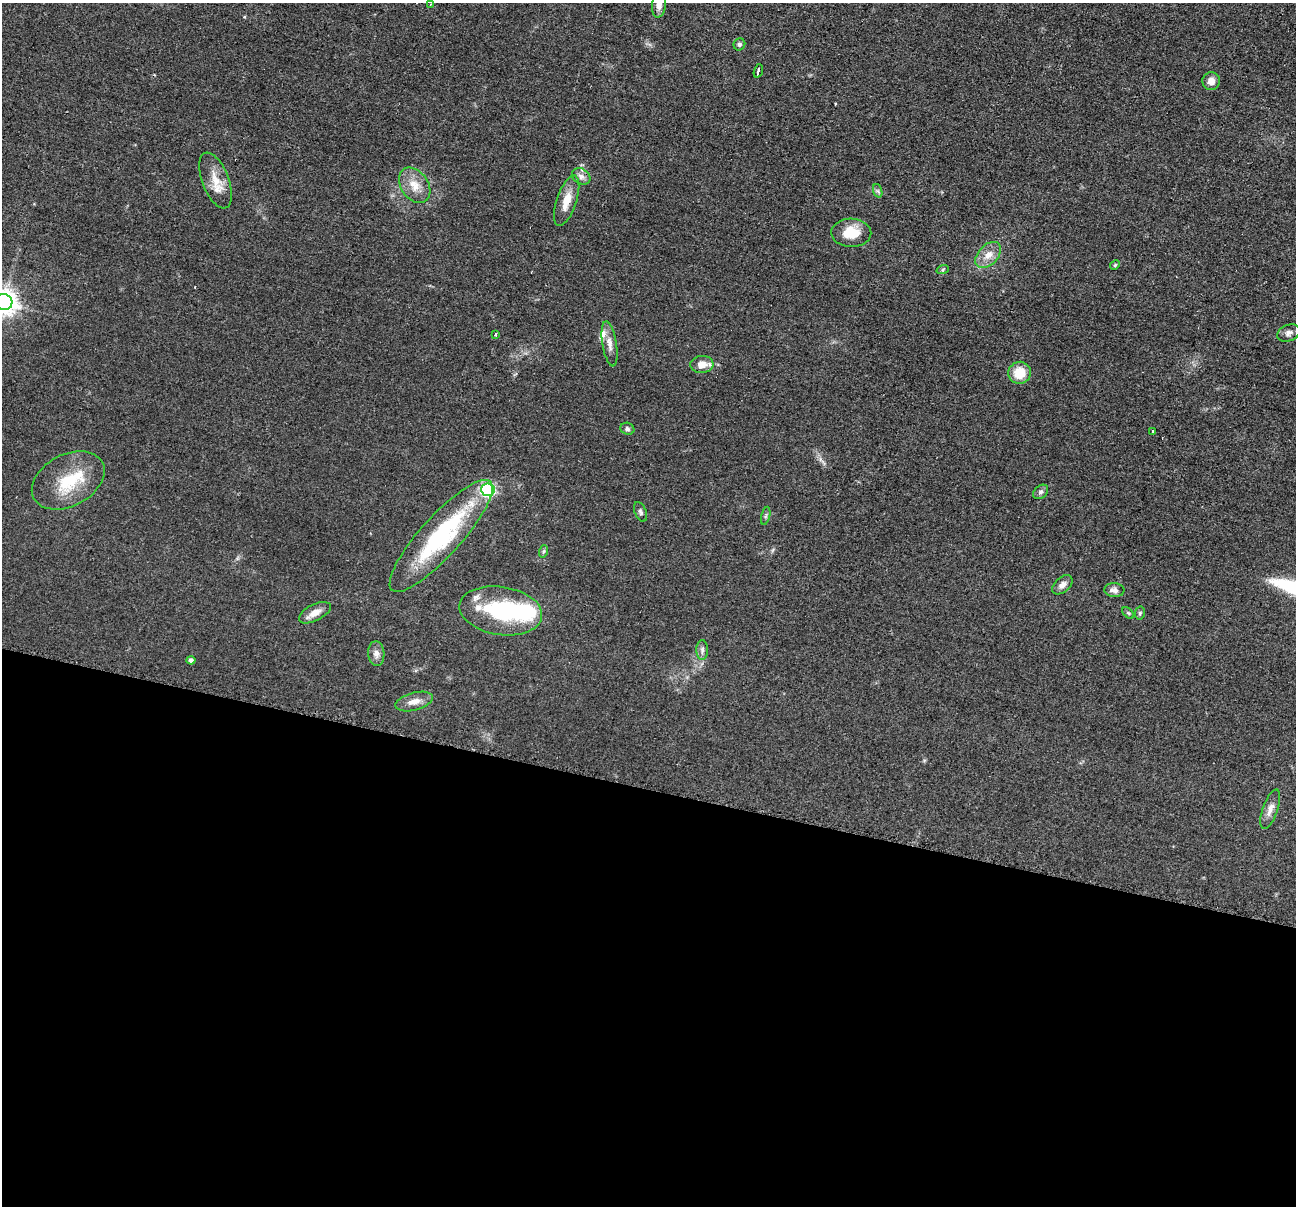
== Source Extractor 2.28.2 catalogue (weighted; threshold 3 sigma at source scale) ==
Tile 14 of 4 x 4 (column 2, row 4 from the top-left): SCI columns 1303-2596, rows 258-1461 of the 5194 x 5209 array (HDU 1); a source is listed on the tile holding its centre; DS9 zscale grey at full resolution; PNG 1298 x 1208 px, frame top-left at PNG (2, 3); each listed source drawn as its Kron ellipse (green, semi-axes under 4 px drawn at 4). Shown black and unused: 35% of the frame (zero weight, under 2 of 3 exposures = <1% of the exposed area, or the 3 px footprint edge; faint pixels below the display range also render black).
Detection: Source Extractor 2.28.2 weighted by HDU 2 'WHT'; one run over the whole footprint, this tile lists its part. Background 0.0439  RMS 0.0074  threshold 0.0332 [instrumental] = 3 sigma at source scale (4.5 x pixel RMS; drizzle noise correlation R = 1.50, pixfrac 1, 0.05/0.05 arcsec/px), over >= 5 px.
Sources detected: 48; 1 inside a brighter object's white glare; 3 cosmic-ray / hot-pixel residue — neither listed nor drawn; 4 inside a brighter listed object's ellipse — not listed separately; the other 40 listed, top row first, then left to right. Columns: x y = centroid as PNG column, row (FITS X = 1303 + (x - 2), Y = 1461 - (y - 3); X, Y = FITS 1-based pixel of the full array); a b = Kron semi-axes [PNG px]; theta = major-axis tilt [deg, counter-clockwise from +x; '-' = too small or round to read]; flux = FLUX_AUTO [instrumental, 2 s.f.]
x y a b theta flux
430 4 2 2 - 0.74
659 5 13 7 82 5.3
739 44 6 5 - 1.7
758 71 7 3 72 9.6
1211 81 9 8 - 5
581 176 10 7 -31 3.3
216 180 29 13 -69 13
415 185 19 13 -55 11
878 191 7 4 -71 1.5
567 201 26 10 71 11
851 233 20 14 -2 17
988 255 15 10 46 8.1
1115 265 5 4 - 0.91
943 269 6 4 20 0.97
4 302 8 8 - 710
1289 333 12 8 22 3.2
496 335 3 3 - 2.4
610 344 23 7 -81 5.7
702 364 11 8 5 7.3
1020 373 11 11 - 15
627 429 7 6 - 1.6
1153 431 3 2 - 0.6
68 480 39 26 28 33
488 490 7 6 - 110
1041 492 8 6 40 2
640 512 10 5 -68 1.8
766 516 9 3 77 1.3
441 536 73 20 48 91
544 551 6 4 71 1.2
1062 585 12 7 41 4.1
1114 590 10 7 -4 3.7
501 611 42 24 -9 63
315 613 17 8 27 6.7
1128 613 7 4 -44 0.98
1140 613 7 5 78 1.2
702 650 10 6 89 2.4
376 654 12 8 -86 3.8
191 660 4 4 - 2.6
414 702 19 9 15 7
1270 809 21 7 70 5.7
Isophote crosses this tile's border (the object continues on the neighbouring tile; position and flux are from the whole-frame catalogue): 2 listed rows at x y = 659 5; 4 302